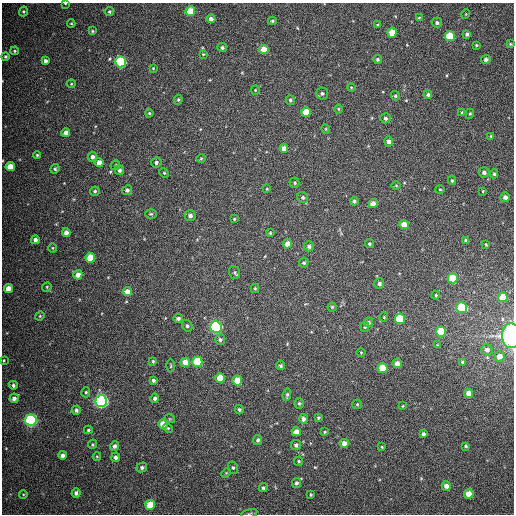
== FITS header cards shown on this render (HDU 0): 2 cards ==
NAXIS1  =                  512
NAXIS2  =                  512

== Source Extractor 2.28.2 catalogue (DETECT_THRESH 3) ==
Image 512 x 512 px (HDU 0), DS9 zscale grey, 1 PNG px = 1 image px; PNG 516 x 516 px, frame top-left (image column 1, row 512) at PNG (2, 3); each listed source drawn as its Kron ellipse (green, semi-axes under 4 px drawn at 4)
Background 402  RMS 10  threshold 31.4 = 3 sigma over >= 5 px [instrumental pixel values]
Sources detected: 169; all 169 listed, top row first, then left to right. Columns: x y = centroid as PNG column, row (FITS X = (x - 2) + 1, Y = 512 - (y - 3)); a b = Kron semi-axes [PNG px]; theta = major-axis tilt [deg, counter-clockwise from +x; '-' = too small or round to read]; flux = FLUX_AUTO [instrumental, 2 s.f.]
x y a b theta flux
65 3 3 2 - 460
23 11 5 4 - 920
190 11 5 5 - 20000
109 12 4 4 - 1100
466 14 5 3 - 520
419 18 3 3 - 630
211 19 4 4 - 3600
272 21 4 4 - 940
71 23 4 3 - 580
437 23 5 5 - 1700
378 25 3 3 - 780
92 31 3 3 - 690
392 32 5 4 - 15000
467 34 4 3 - 1400
450 36 5 5 - 25000
510 44 4 3 - 680
476 45 3 3 - 620
222 47 5 4 - 1400
264 50 5 4 - 11000
15 51 4 3 - 780
203 54 3 3 - 670
5 56 4 4 - 950
377 59 4 4 - 1300
486 59 5 4 - 1900
45 61 4 3 - 2100
121 62 5 5 - 73000
153 68 4 3 - 620
71 84 4 4 - 750
351 87 4 3 - 600
255 90 4 4 - 660
322 93 6 6 - 1600
428 95 4 4 - 1500
395 96 5 4 - 1000
178 100 5 4 - 1000
290 100 5 4 - 1200
338 109 5 3 - 630
306 112 5 5 - 11000
462 112 4 3 - 650
149 113 4 3 - 660
470 114 5 4 - 910
385 118 5 5 - 1600
326 129 5 3 - 580
66 133 4 4 - 3500
491 136 4 4 - 680
389 141 5 4 - 2600
284 148 4 4 - 4600
37 155 4 4 - 840
92 157 5 4 - 2600
201 158 5 3 - 620
156 162 5 5 - 1700
99 163 4 4 - 5700
115 165 5 4 - 1000
10 167 4 4 - 11000
55 169 5 4 - 1200
119 170 5 4 - 2300
484 172 5 5 - 2100
164 173 5 4 - 800
494 174 4 3 - 1000
452 181 4 3 - 920
295 183 5 5 - 1200
396 186 5 3 - 600
267 189 4 3 - 600
440 189 4 4 - 800
127 190 5 4 - 1800
95 191 5 4 - 1200
483 191 4 3 - 640
505 197 5 5 - 3400
303 198 6 5 - 1200
354 201 4 4 - 1400
373 204 4 4 - 5400
151 214 6 4 -1 1100
190 216 5 5 - 2800
234 219 3 3 - 620
404 224 5 4 - 7200
66 233 4 4 - 3900
270 233 3 3 - 740
35 240 4 4 - 2400
466 241 4 4 - 2100
287 244 4 4 - 6000
369 244 4 4 - 1100
486 245 3 3 - 640
309 246 5 5 - 1700
52 248 5 3 - 640
90 258 5 5 - 17000
304 263 5 5 - 1300
235 272 6 5 - 1300
78 275 5 4 - 5000
453 278 5 5 - 20000
379 284 5 5 - 2100
47 287 5 4 - 770
8 288 4 4 - 6200
255 288 4 4 - 740
127 292 4 4 - 6500
436 295 4 4 - 660
503 297 5 5 - 19000
332 307 4 4 - 910
462 307 5 5 - 33000
40 316 4 4 - 730
384 317 4 4 - 700
178 318 5 4 - 1800
400 319 5 5 - 26000
369 322 5 4 - 1500
187 326 6 5 - 1400
216 327 6 5 - 120000
365 327 5 4 - 750
441 332 5 5 - 23000
511 336 12 9 -90 90000
220 340 5 5 - 1500
437 345 4 3 - 560
487 350 5 5 - 2800
361 352 4 3 - 500
500 356 5 5 - 5400
3 360 3 2 - 630
153 361 4 3 - 910
185 362 5 5 - 8600
197 362 5 5 - 31000
462 362 4 3 - 1000
397 363 5 4 - 3800
171 366 7 3 90 770
281 366 5 4 - 1000
383 368 5 5 - 17000
220 378 5 5 - 16000
153 380 4 3 - 1700
237 380 5 4 - 10000
13 385 4 3 - 1400
86 392 5 4 - 890
469 393 4 4 - 5200
287 395 6 4 83 1100
14 398 5 4 - 3100
155 398 5 4 - 1900
101 401 5 5 - 190000
299 403 5 4 - 990
357 404 5 4 - 780
403 406 3 3 - 630
76 410 5 4 - 1600
239 410 4 4 - 1300
318 418 4 4 - 880
170 419 5 3 - 620
303 419 5 4 - 2300
31 420 5 5 - 160000
163 424 5 5 - 9000
168 428 5 4 - 840
88 430 4 3 - 1000
296 432 4 4 - 5800
325 432 3 3 - 720
423 434 4 4 - 2000
258 440 5 4 - 1600
344 443 4 4 - 4600
92 444 5 4 - 820
296 445 5 5 - 1700
114 446 5 4 - 2200
466 446 4 3 - 910
382 447 4 3 - 600
62 455 4 4 - 3000
97 456 4 4 - 610
116 457 5 4 - 2100
299 461 5 4 - 850
142 467 5 5 - 1800
233 468 6 5 - 1200
226 473 5 4 - 710
296 483 5 4 - 1500
446 486 5 4 - 3900
263 488 5 4 - 1200
76 493 4 4 - 2200
23 494 4 3 - 550
469 494 5 4 - 11000
311 495 3 2 - 650
150 505 5 5 - 18000
249 513 8 3 13 840
At the frame edge (FLAGS 8, measured only in part): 3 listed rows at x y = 65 3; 511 336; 249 513